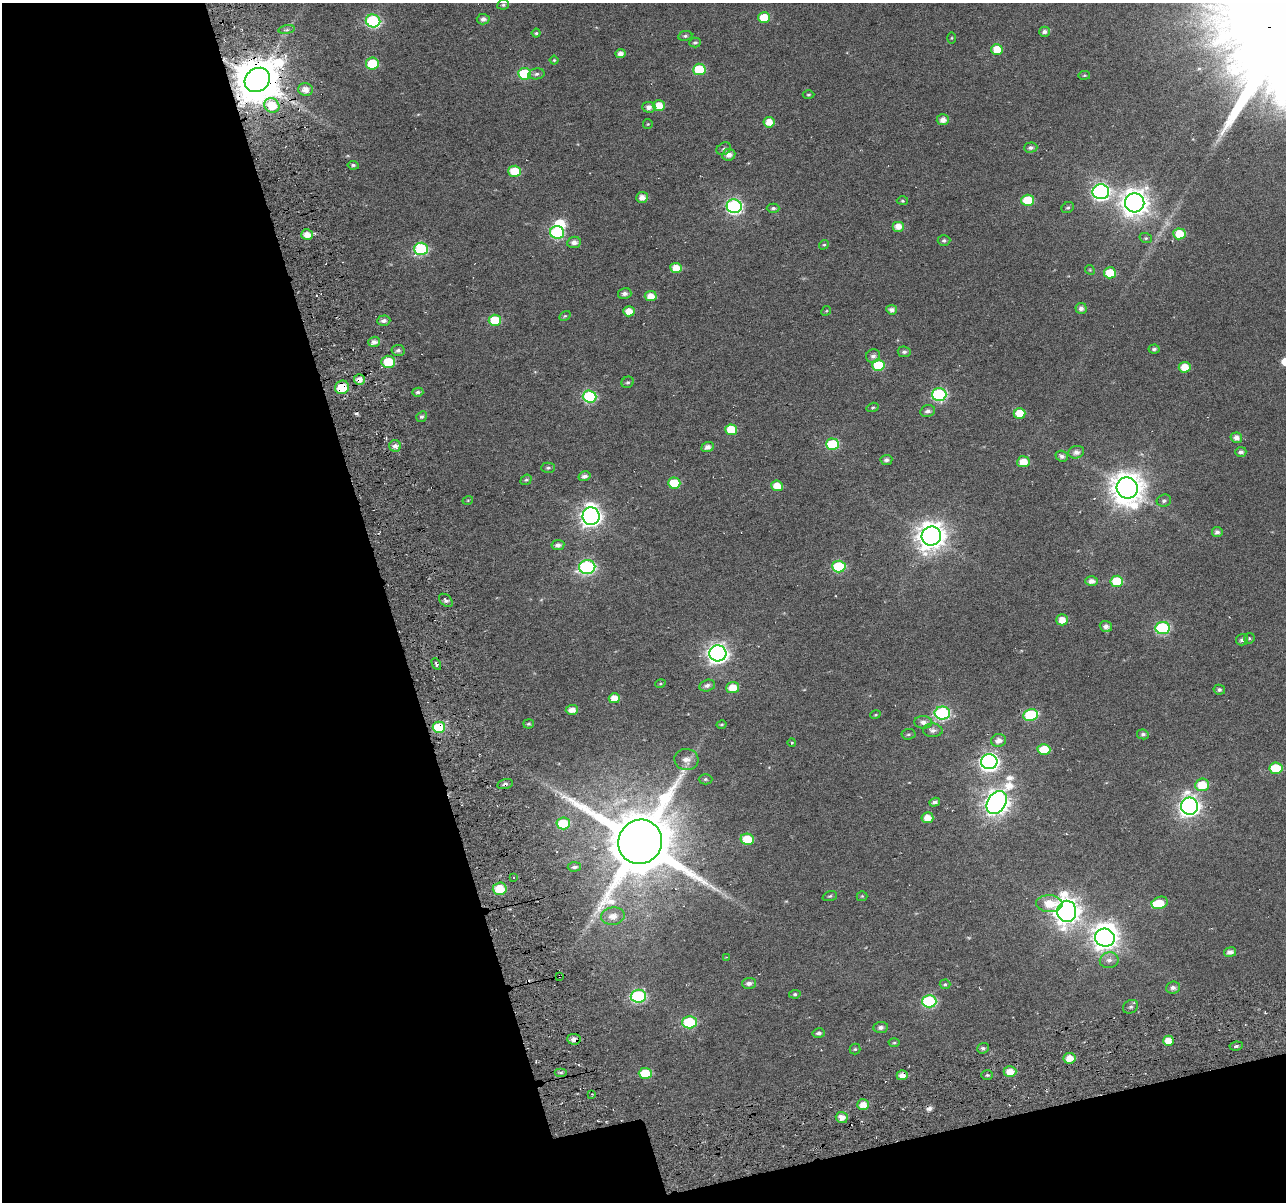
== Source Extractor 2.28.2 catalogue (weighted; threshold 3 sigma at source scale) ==
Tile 3 of 2 x 2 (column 1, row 2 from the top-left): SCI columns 104-1387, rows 178-1377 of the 2787 x 2720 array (HDU 1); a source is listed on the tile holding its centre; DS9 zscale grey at full resolution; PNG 1288 x 1204 px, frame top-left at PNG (2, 3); each listed source drawn as its Kron ellipse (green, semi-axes under 4 px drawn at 4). Shown black and unused: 34% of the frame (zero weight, under 5 of 10 exposures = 14% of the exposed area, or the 3 px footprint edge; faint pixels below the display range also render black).
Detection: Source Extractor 2.28.2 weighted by HDU 2 'WHT'; one run over the whole footprint, this tile lists its part. Background 0.0438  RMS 0.026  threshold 0.106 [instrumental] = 3 sigma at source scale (4.09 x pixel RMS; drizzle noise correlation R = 1.36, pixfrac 0.8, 0.0396/0.0396 arcsec/px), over >= 5 px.
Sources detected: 194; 2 too faint to see at this stretch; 3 inside a brighter object's white glare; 5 cosmic-ray / hot-pixel residue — neither listed nor drawn; the other 184 listed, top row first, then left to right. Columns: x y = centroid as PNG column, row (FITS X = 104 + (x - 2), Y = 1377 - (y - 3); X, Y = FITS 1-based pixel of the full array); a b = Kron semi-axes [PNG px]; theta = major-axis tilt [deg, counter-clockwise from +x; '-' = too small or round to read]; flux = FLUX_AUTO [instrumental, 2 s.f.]
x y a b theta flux
503 5 6 4 10 4.4
764 18 6 5 - 66
483 19 6 5 - 8.3
373 21 7 6 - 290
287 30 8 4 8 5
1044 32 5 5 - 8.6
536 33 4 4 - 3.2
685 36 7 5 9 4.3
952 38 5 4 - 2.5
695 43 6 5 - 4.9
997 49 6 5 - 41
621 54 5 4 - 14
554 60 4 4 - 3
372 64 6 6 - 79
699 69 6 6 - 100
525 74 6 6 - 140
536 74 8 5 11 6.2
1084 75 6 3 8 2.3
257 80 13 11 37 11000
305 90 7 6 - 18
808 95 6 4 2 3.3
272 106 8 7 - 69
659 106 6 5 - 33
649 107 6 5 - 13
943 120 6 5 - 16
769 122 5 5 - 28
648 124 5 5 - 2.8
1031 148 6 5 - 7.1
724 149 7 6 - 6.9
729 155 6 5 - 16
353 165 6 4 -9 4.2
515 171 6 5 - 80
1101 192 8 7 - 720
642 197 6 5 - 16
1028 200 6 5 - 73
902 201 5 4 - 3.4
1135 203 9 9 - 2800
734 206 7 7 - 530
773 208 6 4 0 4.9
1068 208 6 5 - 4.3
898 226 6 5 - 22
557 232 7 6 - 230
1179 234 6 5 - 44
307 235 5 5 - 23
1146 238 6 5 - 3.9
944 240 6 5 - 5.3
574 242 7 5 8 12
824 245 5 4 - 3.1
421 249 7 6 - 250
676 268 6 5 - 36
1090 270 5 4 - 2.9
1110 273 6 5 - 62
625 293 7 5 14 9.6
651 296 6 5 - 26
1081 308 5 5 - 10
892 310 5 5 - 11
629 311 5 5 - 26
826 311 5 4 - 2.6
565 316 6 4 30 3.3
495 320 6 5 - 95
384 321 6 5 - 11
374 342 6 5 - 14
1154 349 5 4 - 5.6
398 350 6 5 - 6.8
904 352 6 5 - 6.3
873 356 7 6 - 9.5
388 362 7 6 - 67
878 365 6 5 - 110
1185 367 6 5 - 35
359 380 6 5 - 20
628 382 6 5 - 4.5
342 387 7 6 - 75
418 392 5 4 - 6.6
939 394 7 6 - 320
590 397 7 6 - 250
873 407 6 4 18 3.6
928 411 7 6 - 8.3
1020 413 6 5 - 48
422 417 6 5 - 5
731 430 6 5 - 64
1236 438 6 5 - 15
832 444 6 6 - 130
395 446 6 5 - 13
707 447 6 5 - 15
1076 452 8 6 13 12
1241 452 5 5 - 8.1
1062 456 6 5 - 8.7
886 460 6 5 - 7.2
1023 462 6 5 - 35
548 468 7 5 2 4.6
585 476 6 5 - 9.5
526 480 6 5 - 3.4
674 483 6 5 - 72
777 486 6 5 - 31
1127 488 11 10 - 4300
468 500 5 3 - 2.1
1164 501 7 6 - 6.5
591 516 9 8 - 1400
1217 532 5 5 - 8
931 536 10 9 - 3100
558 545 6 5 - 11
839 566 6 6 - 160
587 567 8 7 - 420
1091 581 6 4 2 13
1117 581 6 5 - 90
446 600 8 5 -42 7.4
1062 620 6 5 - 24
1106 626 6 5 - 12
1163 628 7 6 - 260
1249 638 6 5 - 3.5
1242 640 6 5 - 7.6
718 653 8 8 - 1300
436 664 6 3 -63 4.7
660 684 5 3 - 2.4
707 685 8 5 13 9.3
733 687 6 5 - 35
1219 690 6 5 - 6.3
614 698 5 5 - 28
572 710 6 5 - 19
942 713 8 6 0 330
875 715 5 3 - 2.5
1030 715 7 6 - 170
923 722 9 6 -3 12
529 724 5 4 - 4
722 725 5 4 - 3.3
439 727 6 5 - 110
933 730 10 7 -5 10
908 734 7 5 4 4.2
1143 734 6 5 - 5.6
998 740 7 6 - 15
792 743 4 3 - 2.9
1044 750 6 5 - 69
686 760 12 10 -5 22
989 762 8 7 - 920
1276 768 6 5 - 93
705 779 7 5 1 4.4
505 784 8 5 15 7.6
1202 785 7 6 - 57
935 802 5 4 - 8.3
997 802 12 9 55 2200
1189 806 8 8 - 1300
927 818 6 5 - 28
563 823 6 6 - 87
747 839 7 5 -11 63
640 842 22 21 - 25000
574 867 6 4 5 6.6
513 877 3 2 - 3.1
500 889 7 6 - 61
830 896 7 4 20 3.8
862 896 5 5 - 2.6
1160 903 8 6 21 49
1049 904 13 8 -2 44
1067 911 10 9 - 2400
613 916 12 8 10 22
1105 938 10 9 - 2000
1230 952 6 5 - 12
726 957 2 2 - 1.3
1109 960 9 8 - 13
559 976 3 2 - 2.6
749 983 7 5 3 10
945 984 5 5 - 3.9
1173 988 7 6 - 9.7
795 994 6 4 9 4
638 996 7 6 - 300
929 1001 7 6 - 260
1130 1007 8 6 29 6.3
689 1022 7 6 - 160
881 1027 7 5 7 8.7
819 1033 6 5 - 6.2
574 1039 6 5 - 13
1168 1041 5 5 - 30
894 1042 5 3 - 2.9
1236 1046 7 4 7 5.6
983 1048 6 5 - 5.8
855 1049 5 5 - 3.7
1069 1058 6 5 - 29
561 1072 6 4 0 4.6
1010 1072 6 5 - 28
645 1073 6 5 - 86
902 1075 5 5 - 18
987 1075 6 5 - 4.2
592 1094 2 2 - 2.2
863 1105 6 5 - 25
842 1117 6 5 - 19
Overlapping masked pixels (flux is a lower limit): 9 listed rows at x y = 257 80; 359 380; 342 387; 439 727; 505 784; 640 842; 559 976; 574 1039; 902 1075